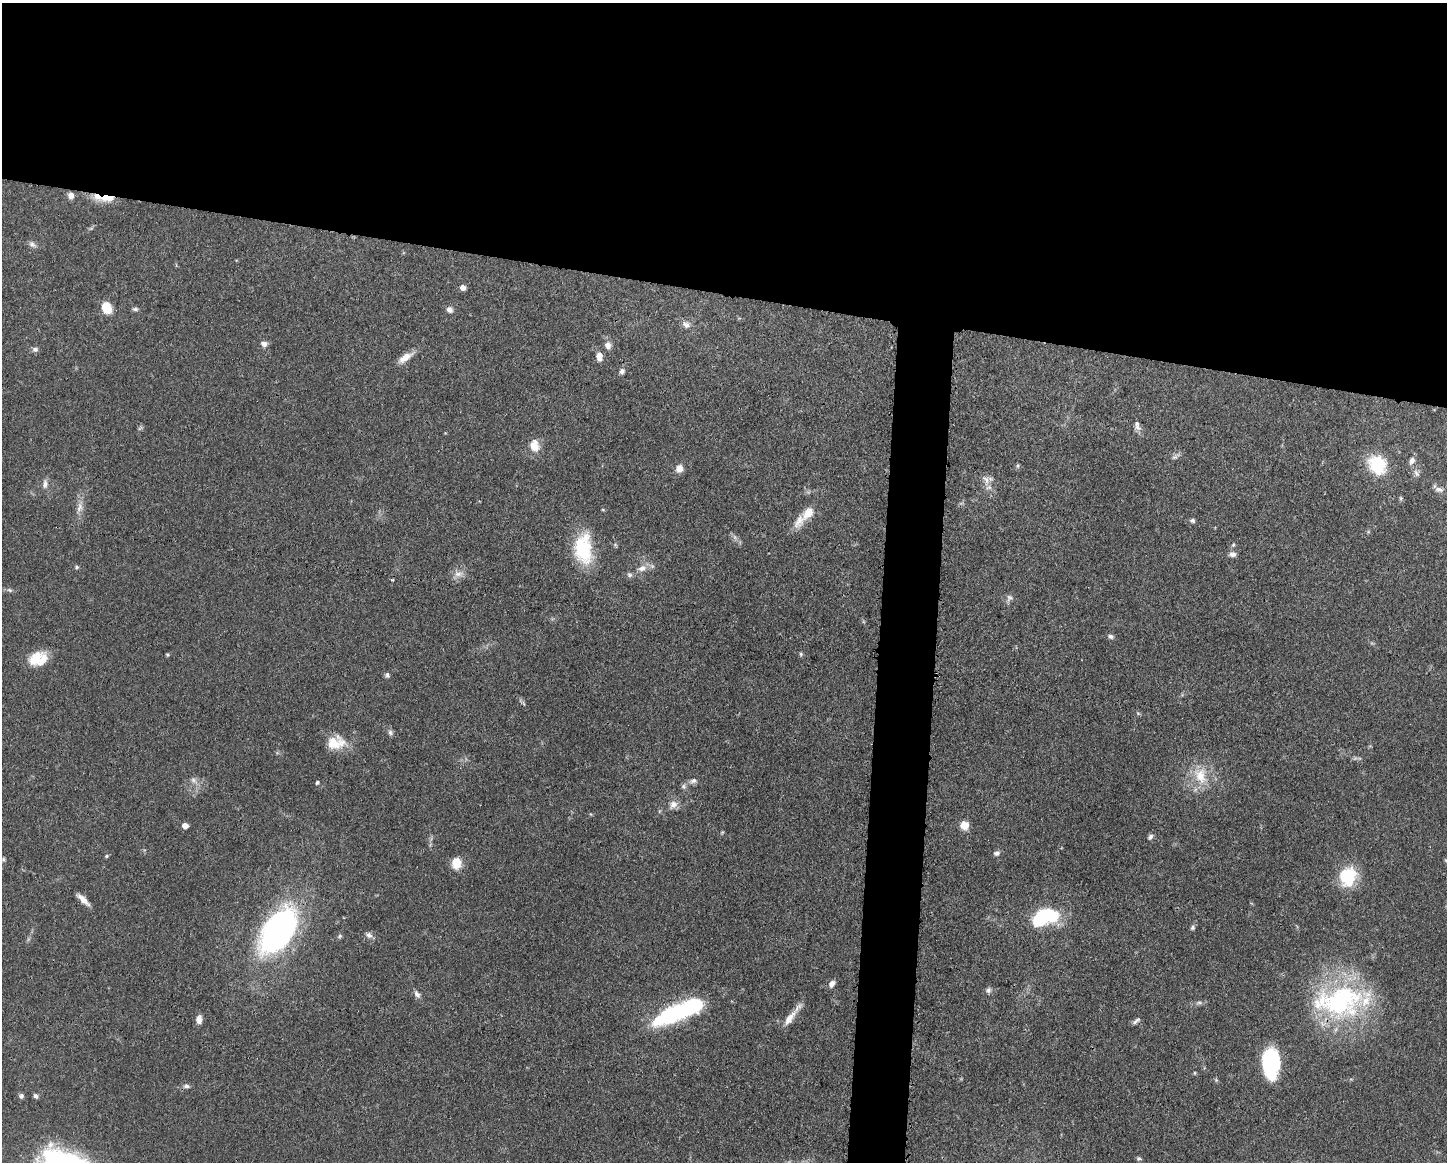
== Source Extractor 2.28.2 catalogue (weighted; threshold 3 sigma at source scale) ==
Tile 2 of 3 x 4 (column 2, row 1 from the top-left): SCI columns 1560-3004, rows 3485-4644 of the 4676 x 4645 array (HDU 1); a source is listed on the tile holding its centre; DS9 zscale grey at full resolution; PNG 1449 x 1164 px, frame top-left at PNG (2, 3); no overlay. Shown black and unused: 28% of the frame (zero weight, under 3 of 4 exposures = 1% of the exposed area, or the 3 px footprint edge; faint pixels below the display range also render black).
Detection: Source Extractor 2.28.2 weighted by HDU 2 'WHT'; one run over the whole footprint, this tile lists its part. Background 0.0544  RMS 0.0032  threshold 0.0145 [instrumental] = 3 sigma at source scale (4.5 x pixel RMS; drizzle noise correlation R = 1.50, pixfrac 1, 0.05/0.05 arcsec/px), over >= 5 px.
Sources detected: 92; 2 inside a brighter object's white glare — not listed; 5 inside a brighter listed object's ellipse — not listed separately; the other 85 listed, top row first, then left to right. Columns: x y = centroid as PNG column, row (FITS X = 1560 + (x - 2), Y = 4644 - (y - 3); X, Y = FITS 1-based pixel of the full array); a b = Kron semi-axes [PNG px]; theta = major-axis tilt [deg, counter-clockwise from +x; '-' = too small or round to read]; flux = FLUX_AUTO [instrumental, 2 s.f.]
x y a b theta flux
71 195 7 6 - 1.7
108 198 24 9 6 5.5
32 244 12 7 -37 1.2
463 287 6 5 - 1.5
107 308 12 9 -66 6.5
135 309 7 5 0 0.68
449 310 8 7 - 1.3
686 325 11 8 -35 1.7
264 344 9 7 -16 1.3
608 345 11 9 -70 1.9
35 349 8 7 - 0.97
599 356 10 7 -81 2.7
405 357 21 8 35 3.4
622 371 7 6 - 1.1
1137 427 10 8 -24 1.4
534 445 15 11 -81 4.5
1175 457 15 4 36 1
1412 461 10 7 65 1.5
1377 465 26 21 -54 13
1018 466 6 4 90 0.52
679 469 8 7 - 2.6
1416 473 12 6 -60 1.3
986 480 12 9 -41 2.1
45 484 13 6 86 1.4
1439 490 12 7 -5 1.7
1401 498 6 4 -89 0.49
79 507 17 7 73 2.4
603 510 5 3 - 0.29
808 513 19 11 48 4.3
1192 520 6 5 - 0.76
734 537 7 4 -71 0.73
1233 545 5 5 - 0.54
583 550 37 21 88 18
1232 554 9 6 -6 1.4
76 567 5 5 - 0.56
642 568 13 8 19 2.5
459 574 14 7 11 2.2
629 575 7 6 - 0.81
392 580 4 3 - 0.39
9 590 8 5 -27 0.72
1009 598 11 8 63 1.3
1111 636 8 6 -22 0.84
167 654 5 4 - 0.38
801 654 5 5 - 0.48
35 659 24 14 43 6.5
387 675 6 5 - 0.8
390 732 8 6 -60 0.87
336 743 25 17 7 7.4
1200 775 27 18 -69 9.5
193 780 6 6 - 0.97
693 781 10 7 12 1.3
317 783 6 4 72 0.45
684 786 7 7 - 0.84
673 804 12 10 51 2.3
964 825 9 8 - 3.6
185 826 5 5 - 2.4
1150 837 8 6 48 0.89
996 853 8 6 18 1
106 856 5 4 - 0.42
3 859 6 4 -90 0.47
1446 860 7 3 -19 0.4
456 863 11 8 -89 6.1
1348 876 20 16 58 16
83 900 18 6 -42 2.5
1041 918 20 12 53 19
1193 927 7 5 60 0.71
278 931 48 26 58 90
369 935 10 7 -33 1.3
339 936 7 5 23 0.56
832 984 9 6 54 1.5
988 990 8 7 - 1
417 994 11 7 -53 1.3
1339 1001 68 42 6 57
1199 1003 8 4 8 0.79
677 1012 52 16 24 38
789 1018 23 9 53 4.1
199 1019 10 6 87 1.9
1136 1021 11 4 38 0.92
1271 1062 26 14 -90 35
1194 1073 5 3 - 0.31
1216 1080 5 5 - 0.43
186 1086 9 6 -3 1
21 1096 6 6 - 0.89
36 1096 7 5 -57 0.75
1139 1158 6 5 - 0.55
Overlapping masked pixels (flux is a lower limit): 2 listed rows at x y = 108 198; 1339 1001
Isophote crosses this tile's border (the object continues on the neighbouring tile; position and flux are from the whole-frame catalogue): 2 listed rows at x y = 1439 490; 1446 860